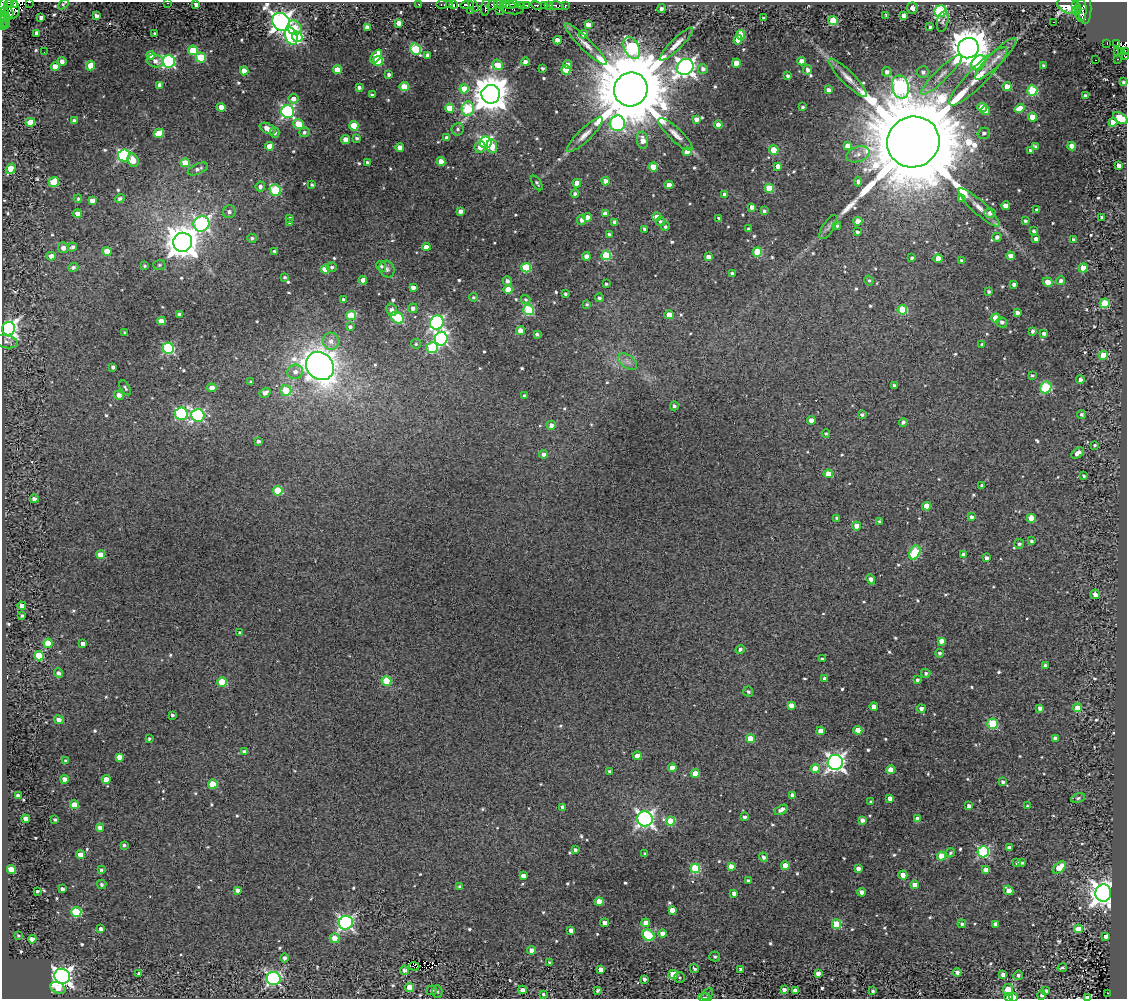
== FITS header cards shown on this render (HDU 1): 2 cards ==
NAXIS1  =                 1125
NAXIS2  =                  997

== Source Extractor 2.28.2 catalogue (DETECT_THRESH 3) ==
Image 1125 x 997 px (HDU 1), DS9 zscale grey, 1 PNG px = 1 image px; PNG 1129 x 1001 px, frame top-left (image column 1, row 997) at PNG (2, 2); each listed source drawn as its Kron ellipse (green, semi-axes under 4 px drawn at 4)
Background 1.31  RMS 0.47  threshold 1.41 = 3 sigma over >= 5 px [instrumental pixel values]
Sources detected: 720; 2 with non-positive FLUX_AUTO (blend fragments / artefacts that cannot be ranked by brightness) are neither listed nor drawn; of the other 718, the 500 brightest by FLUX_AUTO listed and drawn (218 fainter detections omitted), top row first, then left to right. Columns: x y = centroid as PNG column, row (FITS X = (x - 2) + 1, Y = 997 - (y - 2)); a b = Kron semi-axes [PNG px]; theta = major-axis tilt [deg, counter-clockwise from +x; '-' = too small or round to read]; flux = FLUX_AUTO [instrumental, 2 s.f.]
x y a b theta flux
29 2 2 2 - 59
10 3 3 2 - 410
167 3 2 2 - 180
63 4 6 4 42 60
419 4 3 3 - 80
442 4 5 3 - 180
450 4 3 2 - 92
499 4 5 3 - 200
509 4 7 2 -15 330
513 4 4 2 - 400
3 5 7 4 73 1600
14 5 3 2 - 760
196 5 4 4 - 120
453 5 3 3 - 130
467 5 7 4 8 1100
473 5 7 3 -65 73
493 5 6 4 45 760
504 5 3 3 - 810
527 5 3 3 - 160
536 5 6 3 -30 480
549 5 4 3 - 880
565 5 3 3 - 460
522 6 4 2 - 210
544 6 4 3 - 210
557 6 7 4 -8 660
1069 6 12 8 -21 4700
1076 6 4 3 - 300
1084 6 18 7 -86 610
486 7 8 2 82 900
12 8 10 7 -74 2400
512 8 12 6 -8 570
912 8 5 5 - 160
661 9 4 4 - 91
1077 10 5 3 - 350
1081 10 11 5 89 1700
470 11 3 2 - 52
499 11 4 3 - 520
941 11 6 6 - 4100
3 12 4 2 - 500
7 12 7 6 - 190
886 15 3 3 - 56
904 15 4 4 - 210
2 16 3 2 - 230
97 16 4 4 - 150
41 17 4 3 - 99
763 18 3 3 - 48
5 19 7 3 83 440
833 21 5 4 - 1300
943 21 10 5 77 78
2 22 8 2 90 150
281 22 9 8 - 23000
1053 22 2 2 - 870
399 23 4 4 - 250
5 24 3 2 - 260
588 25 4 4 - 250
367 27 4 4 - 190
930 27 3 3 - 60
294 28 8 6 -54 660
37 33 4 4 - 250
155 34 3 3 - 80
584 34 4 4 - 170
741 35 5 4 - 1000
291 36 9 6 -70 3200
297 37 5 5 - 3500
558 40 4 4 - 360
738 40 5 4 - 300
586 44 29 6 -45 300
676 44 23 5 45 280
1107 44 4 2 - 64
1116 44 3 2 - 63
632 48 11 7 -62 4200
968 48 10 10 - 90000
416 49 6 5 - 2400
193 50 5 4 - 1000
1118 51 4 3 - 130
44 52 2 2 - 57
1122 52 3 2 - 84
1125 52 3 2 - 160
151 55 4 4 - 260
428 55 4 3 - 130
376 56 7 4 53 900
201 57 5 5 - 1300
1125 57 3 2 - 71
996 59 28 7 45 360
1118 59 3 2 - 53
1095 60 2 2 - 990
62 61 4 4 - 180
155 61 8 6 -16 190
169 61 6 6 - 5000
378 61 5 5 - 1200
801 61 4 4 - 220
525 62 4 4 - 160
736 63 4 4 - 420
979 63 8 6 47 1700
568 64 4 3 - 130
498 65 5 5 - 620
55 66 4 4 - 440
90 66 5 4 - 740
1043 66 4 3 - 78
685 67 8 7 - 16000
542 68 3 3 - 73
703 69 5 5 - 120
337 70 4 4 - 640
566 70 5 4 - 990
808 70 5 4 - 140
244 71 4 4 - 350
887 72 5 5 - 140
923 72 6 6 - 110
389 74 4 3 - 84
942 75 28 6 44 350
788 76 4 3 - 91
978 76 40 9 45 690
848 78 26 6 -45 330
1123 82 4 4 - 70
160 85 4 4 - 210
404 87 4 4 - 1000
901 87 12 8 -77 9600
1007 87 4 4 - 440
359 88 4 3 - 100
464 89 4 4 - 630
631 89 17 16 - 470000
828 90 4 4 - 150
1032 90 5 5 - 2300
491 94 9 9 - 83000
372 95 4 3 - 77
1085 95 4 3 - 93
293 99 5 5 - 230
221 107 4 4 - 420
803 107 4 4 - 62
982 107 5 4 - 510
449 108 4 4 - 600
468 109 7 6 - 2200
1020 109 5 4 - 600
986 110 4 4 - 160
288 112 6 6 - 5900
1032 117 4 4 - 560
1120 118 8 5 -33 1300
696 119 4 4 - 190
74 121 4 4 - 150
30 122 5 4 - 890
1113 122 4 4 - 330
617 123 8 8 - 4100
298 124 5 4 - 780
718 125 4 4 - 440
354 126 5 4 - 990
268 129 8 5 -27 300
458 129 6 6 - 79
304 132 5 4 - 94
159 133 5 4 - 590
275 133 5 4 - 110
984 133 6 5 - 110
675 134 22 6 -43 280
585 135 24 6 44 300
357 138 3 3 - 74
447 138 4 4 - 180
345 140 4 4 - 360
643 140 8 5 -82 320
913 142 26 25 - 730000
486 143 6 6 - 5400
269 146 4 4 - 390
492 146 7 5 -80 350
847 146 4 4 - 250
1072 146 4 4 - 300
400 147 4 4 - 200
480 147 6 5 - 250
1036 147 4 4 - 59
774 150 4 4 - 1100
1030 150 3 3 - 65
687 152 4 4 - 310
858 154 12 7 19 180
124 155 6 6 - 4700
133 160 7 5 -70 390
367 162 3 3 - 77
441 162 4 4 - 400
185 163 4 4 - 570
778 166 4 4 - 210
1119 166 4 4 - 160
653 167 4 4 - 820
11 169 5 4 - 740
198 169 11 5 24 150
606 181 4 4 - 220
54 182 5 4 - 1100
858 182 5 4 - 100
537 183 8 4 -57 62
577 183 4 4 - 370
312 185 3 3 - 60
669 185 4 4 - 390
260 187 5 4 - 130
769 188 4 4 - 1000
275 190 6 5 - 2600
575 194 4 4 - 85
725 194 4 4 - 220
120 198 5 4 - 96
78 199 4 3 - 53
962 199 4 4 - 210
92 200 4 4 - 210
1005 206 4 4 - 310
752 207 4 4 - 150
979 207 27 6 -43 360
1037 210 4 4 - 120
460 211 4 4 - 140
764 211 4 3 - 64
229 212 6 6 - 120
990 213 5 5 - 140
78 214 4 4 - 310
605 214 4 4 - 250
587 217 4 4 - 230
657 217 4 4 - 180
290 218 3 3 - 50
719 218 3 3 - 56
1102 218 4 3 - 110
582 220 5 4 - 140
858 221 4 4 - 450
1025 221 3 3 - 63
615 222 4 3 - 130
660 222 5 4 - 72
290 223 4 3 - 59
201 224 8 7 - 5900
837 226 4 4 - 53
665 227 4 4 - 67
828 227 14 5 58 110
645 229 4 3 - 90
749 229 3 3 - 65
1034 231 4 3 - 75
857 232 3 3 - 76
609 235 4 4 - 110
997 237 4 4 - 110
252 238 5 4 - 73
1036 239 4 4 - 180
1073 240 4 4 - 94
183 242 9 9 - 59000
72 247 5 4 - 85
426 247 4 4 - 360
63 248 5 5 - 190
107 251 4 4 - 510
274 251 3 3 - 65
757 252 5 4 - 1400
606 255 5 5 - 1600
51 256 5 4 - 240
586 256 4 4 - 200
1010 256 4 4 - 330
708 257 4 4 - 240
912 258 3 3 - 58
938 259 4 4 - 490
962 261 4 3 - 140
159 265 6 5 - 52
144 266 3 3 - 50
381 266 5 4 - 74
73 267 5 4 - 110
332 267 5 5 - 75
526 268 5 5 - 1800
1083 268 4 4 - 640
325 269 4 4 - 800
387 269 8 7 - 110
732 274 4 4 - 81
285 277 3 3 - 54
363 280 4 4 - 220
507 281 5 4 - 110
869 281 5 4 - 53
1061 281 4 4 - 110
1048 282 5 4 - 330
606 284 3 3 - 53
1014 284 4 3 - 120
413 288 4 4 - 160
508 290 4 4 - 670
989 292 4 4 - 67
565 294 3 3 - 62
473 297 4 4 - 52
599 298 4 4 - 77
344 300 4 4 - 140
526 300 5 4 - 57
1105 303 5 4 - 1600
587 304 4 3 - 55
413 308 5 5 - 140
392 310 6 5 - 110
529 310 5 5 - 2400
902 310 5 4 - 1300
1017 312 4 3 - 120
179 314 4 3 - 91
351 315 5 4 - 1200
669 315 5 4 - 390
398 318 7 5 -36 2300
996 318 4 4 - 960
161 321 4 4 - 370
437 322 7 6 - 6500
1002 322 5 5 - 120
350 327 4 3 - 85
9 329 7 6 - 14000
521 331 4 4 - 390
1033 331 3 3 - 86
125 332 3 3 - 50
1044 333 4 3 - 110
537 334 4 3 - 79
441 339 7 6 - 4700
331 341 8 8 - 200
6 342 11 6 -13 120
416 344 5 5 - 53
982 344 3 3 - 63
168 348 6 5 - 3500
432 348 6 5 - 2000
1103 355 4 4 - 790
628 362 11 6 -38 150
320 366 15 13 -47 36000
113 367 4 3 - 94
295 372 8 7 - 190
1032 375 4 4 - 57
1080 380 4 4 - 150
251 382 4 3 - 63
894 385 3 3 - 62
1046 387 6 5 - 2400
125 388 8 4 -59 64
212 388 4 4 - 300
286 390 5 5 - 870
265 393 6 4 33 170
119 395 5 4 - 190
524 396 4 4 - 79
674 406 4 4 - 81
181 414 6 6 - 3800
862 414 4 3 - 74
1082 414 5 4 - 78
198 415 6 6 - 4700
811 420 4 4 - 250
903 422 4 4 - 99
551 425 4 4 - 140
826 434 4 4 - 62
258 441 4 3 - 110
1095 445 3 3 - 57
1078 453 7 4 34 210
544 454 4 4 - 130
828 474 4 4 - 470
1084 476 4 4 - 58
982 485 4 3 - 93
278 491 5 4 - 1300
34 499 4 4 - 130
927 506 4 4 - 670
972 517 4 4 - 110
837 518 4 3 - 99
1031 518 4 4 - 590
879 521 4 3 - 60
856 526 4 4 - 260
1031 541 4 3 - 61
1019 544 5 4 - 77
915 553 7 5 61 2200
101 555 4 4 - 590
964 555 4 4 - 150
986 558 4 3 - 130
871 579 5 4 - 150
1095 594 5 4 - 180
22 606 4 4 - 260
22 616 3 3 - 52
240 633 4 3 - 62
941 641 4 4 - 210
48 643 4 4 - 780
83 644 4 4 - 180
740 649 5 4 - 85
939 653 4 4 - 75
39 656 5 5 - 740
822 659 3 3 - 72
1045 665 4 3 - 73
58 673 5 4 - 110
926 673 5 4 - 72
825 679 4 4 - 140
917 680 3 3 - 69
386 681 5 4 - 890
222 682 5 4 - 1100
748 692 5 5 - 63
791 705 4 4 - 230
874 706 4 4 - 190
1040 708 4 4 - 160
1078 708 4 4 - 430
921 709 4 4 - 130
172 715 3 3 - 62
59 720 5 4 - 170
992 724 5 5 - 1900
858 730 4 4 - 470
821 731 4 4 - 360
1055 738 4 4 - 140
149 739 3 3 - 51
751 739 4 4 - 720
244 751 4 3 - 57
637 756 4 4 - 430
119 757 4 4 - 250
66 761 4 3 - 72
835 762 7 7 - 13000
672 768 4 4 - 500
815 769 4 4 - 620
891 770 4 4 - 590
609 771 3 3 - 50
695 773 4 4 - 410
65 779 4 4 - 290
106 779 4 4 - 320
1003 782 4 3 - 97
213 784 5 4 - 1000
792 795 4 4 - 150
18 796 4 4 - 140
890 798 4 4 - 230
1078 798 7 4 16 54
871 802 3 3 - 64
74 805 4 4 - 560
969 806 4 3 - 140
1027 806 3 3 - 53
562 807 4 3 - 99
781 810 7 4 30 170
744 817 3 3 - 81
26 819 4 4 - 220
645 819 8 7 - 11000
917 819 4 4 - 220
55 820 3 3 - 62
862 820 4 4 - 150
671 821 4 4 - 1200
100 828 4 4 - 180
124 845 4 3 - 55
1009 848 4 3 - 160
575 850 4 4 - 94
983 852 6 5 - 4300
645 853 3 3 - 51
951 853 5 4 - 56
81 855 4 4 - 310
942 856 4 4 - 740
763 857 5 4 - 100
1022 862 4 3 - 54
1017 863 4 3 - 69
731 866 4 4 - 200
785 866 4 4 - 540
1059 867 8 4 40 710
695 868 5 5 - 2100
858 868 4 3 - 150
11 870 4 4 - 380
101 870 4 3 - 61
986 870 4 4 - 220
903 875 4 4 - 410
523 876 4 4 - 210
748 881 4 3 - 71
102 884 5 4 - 76
915 885 4 4 - 350
459 887 4 4 - 72
62 889 4 3 - 100
237 890 4 4 - 110
1008 890 5 4 - 290
37 891 3 3 - 66
862 892 4 4 - 200
734 893 4 4 - 140
1103 893 8 8 - 35000
599 902 4 4 - 560
672 910 4 4 - 260
76 912 5 5 - 2100
346 923 7 7 - 7900
605 923 4 4 - 260
646 923 4 4 - 350
836 924 4 4 - 1200
962 924 4 4 - 70
995 924 4 4 - 160
101 929 4 3 - 100
1078 929 4 4 - 450
571 930 4 4 - 170
663 934 4 4 - 340
18 935 3 3 - 48
648 935 7 5 -33 2300
1106 936 4 3 - 120
334 938 5 5 - 400
32 939 4 4 - 220
532 950 4 4 - 200
715 956 5 5 - 69
285 958 4 4 - 83
549 962 4 3 - 56
414 966 5 4 - 89
1062 968 5 3 - 72
601 969 4 3 - 250
694 969 5 4 - 71
740 969 3 3 - 82
404 970 4 4 - 100
957 972 4 4 - 140
139 973 3 3 - 61
818 973 4 4 - 180
673 974 5 4 - 1300
1003 975 4 4 - 160
1018 975 5 4 - 92
62 976 8 7 - 17000
680 977 5 5 - 51
274 978 7 6 - 6600
644 979 4 3 - 75
58 988 8 5 -26 600
410 988 4 4 - 550
784 989 4 3 - 110
432 990 5 5 - 67
522 990 4 4 - 200
598 990 4 3 - 84
1008 990 5 5 - 690
795 991 4 4 - 240
872 991 3 3 - 69
1046 991 4 3 - 110
437 992 6 5 - 62
1108 993 3 3 - 67
543 994 4 3 - 58
707 994 7 4 41 64
1042 995 4 4 - 80
705 997 6 3 -4 130
1009 997 4 3 - 380
1013 997 4 3 - 320
1087 997 4 3 - 290
At the frame edge (FLAGS 8, measured only in part): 14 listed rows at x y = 29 2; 10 3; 167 3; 63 4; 3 5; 3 12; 2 16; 2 22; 1125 52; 1125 57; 705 997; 1009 997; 1013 997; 1087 997
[218 fainter detections neither listed nor drawn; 2 non-positive-flux detections neither listed nor drawn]